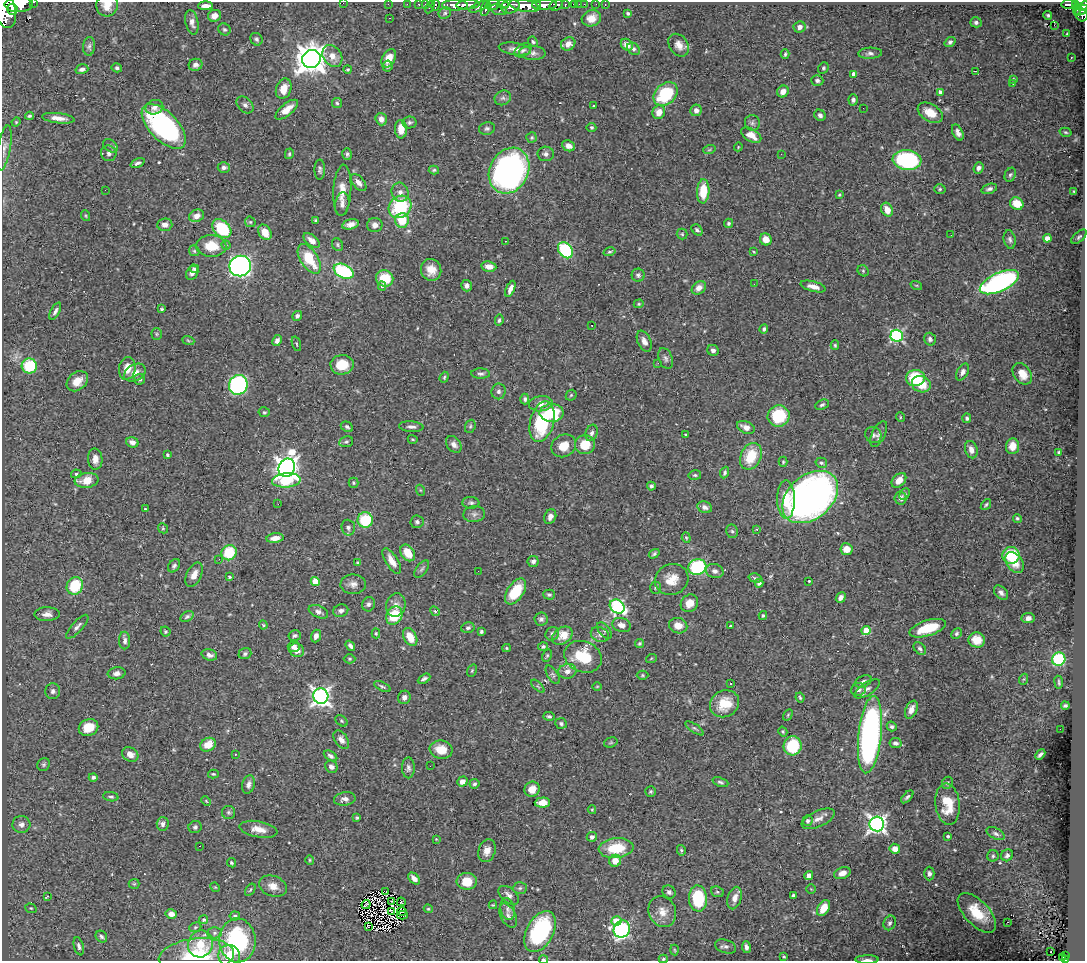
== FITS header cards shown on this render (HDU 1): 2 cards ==
NAXIS1  =                 1083
NAXIS2  =                  959

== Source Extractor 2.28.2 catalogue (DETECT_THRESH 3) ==
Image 1083 x 959 px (HDU 1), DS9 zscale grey, 1 PNG px = 1 image px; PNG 1087 x 963 px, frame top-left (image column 1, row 959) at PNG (2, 2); each listed source drawn as its Kron ellipse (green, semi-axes under 4 px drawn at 4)
Background 0.985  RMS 0.023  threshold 0.0696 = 3 sigma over >= 5 px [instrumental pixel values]
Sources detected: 520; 3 with non-positive FLUX_AUTO (blend fragments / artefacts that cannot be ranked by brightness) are neither listed nor drawn; of the other 517, the 500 brightest by FLUX_AUTO listed and drawn (17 fainter detections omitted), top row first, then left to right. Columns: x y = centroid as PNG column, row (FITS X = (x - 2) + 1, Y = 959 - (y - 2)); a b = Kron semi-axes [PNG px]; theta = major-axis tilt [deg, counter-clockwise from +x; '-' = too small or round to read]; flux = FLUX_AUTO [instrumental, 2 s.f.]
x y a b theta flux
34 2 3 2 - 74
343 3 2 2 - 49
19 4 14 7 1 4400
388 4 2 2 - 15
407 4 2 2 - 19
419 4 3 3 - 51
425 4 2 2 - 19
503 4 6 3 -6 440
574 4 4 3 - 130
579 4 2 2 - 9.4
584 4 2 2 - 15
596 4 2 2 - 12
605 4 3 2 - 17
107 5 11 10 - 17
435 5 6 3 79 80
455 5 13 5 -1 2000
468 5 12 4 4 1900
493 5 7 5 16 930
537 5 5 3 - 760
545 5 12 5 2 1800
556 5 7 5 28 440
565 5 3 3 - 200
1069 5 8 4 -3 410
1076 5 4 3 - 200
205 6 7 4 1 9.3
510 6 9 7 11 1700
524 6 15 6 -10 3700
1083 6 6 4 39 440
430 7 6 3 63 110
479 7 11 4 24 800
486 8 8 3 75 680
4 9 19 11 -73 5600
12 9 5 5 - 1300
1077 9 5 3 - 91
499 10 9 5 -17 480
1081 10 8 3 30 360
445 13 6 5 - 2.8
628 13 4 3 - 2.3
1048 15 4 4 - 2.8
1081 15 7 5 -55 560
214 16 6 5 - 12
389 18 3 2 - 4.5
591 18 10 8 17 14
192 22 12 6 -78 8.6
976 22 6 5 - 3.8
1054 25 3 2 - 2.2
800 27 6 5 - 7.3
224 29 6 5 - 3.1
1067 34 4 3 - 1.5
256 39 6 5 - 3.4
533 42 5 4 - 2.8
950 42 6 4 36 3.7
568 44 7 6 - 9.3
627 45 6 5 - 13
679 45 12 9 -53 12
89 46 9 6 86 4.5
515 49 16 6 -8 9.7
633 49 7 5 -44 4.2
523 50 9 6 31 5.3
532 53 13 7 -4 7.6
870 53 12 5 3 5.8
785 54 4 3 - 2.2
332 56 12 9 -55 16
389 58 10 6 61 17
1071 58 3 2 - 2.5
311 59 9 9 - 2300
195 65 7 6 - 5.8
387 66 5 5 - 2.8
117 68 5 4 - 3.3
823 68 6 5 - 2.4
82 69 6 4 16 5.2
348 69 4 3 - 1.7
975 71 3 2 - 2
854 74 4 4 - 11
1013 79 3 2 - 1.7
817 81 6 5 - 3.5
1013 83 3 2 - 2.4
284 89 10 7 71 19
783 91 6 5 - 11
941 92 4 4 - 9.9
666 94 13 10 43 97
503 98 8 7 - 4.9
853 100 6 4 -86 4.2
337 103 5 5 - 2.5
245 105 10 6 -46 5.1
594 106 3 2 - 1.6
154 107 9 7 21 7.8
863 108 2 2 - 2.3
287 110 13 6 39 18
696 110 6 5 - 7.1
659 112 7 6 - 16
930 113 14 8 -31 22
820 115 6 5 - 5
29 116 4 3 - 2.2
58 118 16 5 -6 13
381 119 6 5 - 8.9
16 122 4 4 - 1.6
409 122 7 6 - 3.2
752 123 8 7 - 4.6
164 126 28 14 -46 290
591 127 5 4 - 2.5
401 129 9 6 -87 20
487 129 8 6 13 4
958 132 8 5 -65 7.1
1065 132 6 4 -16 2.3
751 135 11 6 -31 16
532 137 5 5 - 2.5
110 146 8 5 -38 4.4
569 146 7 5 -23 8.7
738 147 4 3 - 1.4
4 148 23 6 80 9.6
709 150 6 4 19 2.1
109 153 8 7 - 5.8
289 154 5 4 - 2.3
347 154 6 5 - 3.4
546 154 8 7 - 6
781 154 2 2 - 4.3
907 160 14 10 -6 200
138 163 7 4 23 4.4
224 167 6 5 - 4.7
979 168 6 5 - 5.6
320 170 10 5 90 4
434 170 5 4 - 2.4
509 171 24 19 62 470
1010 175 7 5 67 3.3
358 182 10 5 -51 8.1
940 189 5 5 - 2.4
989 189 8 4 17 5.1
105 190 2 2 - 19
342 190 25 9 87 22
703 191 12 6 86 42
1074 191 4 3 - 1.5
400 192 10 8 -66 9.3
839 195 4 3 - 1.9
342 204 12 7 82 7.2
1017 204 7 6 - 27
400 207 12 10 44 97
887 210 7 5 -62 17
86 216 5 3 - 1.7
196 216 8 6 23 10
316 220 3 3 - 1.9
402 220 7 7 - 41
250 222 6 5 - 2.1
729 223 4 4 - 2.8
351 224 8 5 14 8.5
165 225 7 6 - 8.8
375 225 8 7 - 9
222 229 11 7 -43 85
697 230 6 4 -48 3.4
265 232 8 6 -60 20
682 234 5 5 - 2.3
951 235 2 2 - 2.4
1079 237 9 5 41 3.6
1047 238 4 4 - 13
766 239 6 5 - 16
312 240 9 5 -40 11
1010 240 9 6 -77 4.5
505 241 3 2 - 3.2
226 245 4 4 - 1.8
337 245 7 5 -59 2.7
211 246 15 11 -3 36
565 250 9 6 -54 120
194 251 6 5 - 2.5
610 252 6 4 16 2.1
754 252 4 3 - 1.3
309 259 16 8 -57 52
240 266 11 10 - 510
489 266 7 5 -9 13
194 269 4 3 - 2.4
431 270 11 10 - 17
344 271 10 6 -26 140
863 271 6 5 - 2.4
192 273 7 5 60 6.8
638 275 6 6 - 3.8
385 278 9 8 - 44
999 282 21 9 24 390
754 284 2 2 - 3.9
916 285 6 3 -18 1.7
382 286 4 3 - 2.5
467 286 6 5 - 7.5
813 286 13 5 -14 11
699 288 8 6 40 9.8
510 289 8 4 68 8.4
639 304 5 4 - 1.8
161 309 3 3 - 2.4
55 311 9 4 61 5.2
297 316 5 4 - 4.1
499 320 5 4 - 2.7
592 325 2 2 - 1.3
764 329 5 4 - 3.8
157 334 6 5 - 2.2
897 336 6 6 - 240
930 339 6 6 - 4.2
188 340 6 4 -21 2.2
277 341 6 4 63 5.5
644 341 11 6 -65 9.1
296 344 7 3 -72 1.9
835 345 5 4 - 2.2
713 350 6 5 - 5.4
666 359 11 6 -70 5.2
658 363 2 2 - 6.1
342 365 11 10 - 36
29 366 8 7 - 73
127 368 11 8 78 16
962 372 9 5 63 6.3
135 373 11 8 29 11
481 374 9 5 -2 4.2
1022 374 12 8 -55 19
444 377 6 4 69 2.2
915 378 9 8 - 73
140 379 5 5 - 3
77 381 12 9 38 18
921 384 9 8 - 31
238 385 10 9 - 240
498 391 8 7 - 4.8
571 395 6 5 - 2.3
525 399 5 4 - 3.4
541 404 12 7 6 14
822 405 7 4 26 3.4
264 412 5 5 - 2.4
552 413 12 9 0 73
779 416 11 10 - 74
900 417 5 3 - 1.4
967 418 5 4 - 3.4
542 422 21 12 75 110
470 426 7 5 69 2.7
347 427 6 4 -28 4.1
411 427 12 5 -5 6.4
746 427 9 6 -22 12
592 433 8 6 70 5
879 434 14 6 64 7.3
686 435 3 3 - 2
873 435 8 7 - 5.5
413 439 5 3 - 1.7
132 442 6 5 - 7.7
346 442 7 5 11 3
454 444 9 7 -51 7.8
585 445 10 9 - 35
564 446 13 11 32 23
1012 446 8 6 85 16
971 450 9 6 -74 9
1059 452 3 3 - 2.1
167 455 4 3 - 2.8
751 456 14 10 65 48
95 459 10 7 -87 12
783 462 5 4 - 2.3
821 463 6 5 - 2.9
287 468 9 8 - 1200
725 472 6 4 67 3.3
76 474 5 4 - 2.8
695 475 6 5 - 2.8
87 480 12 7 7 28
286 480 14 7 4 77
899 480 8 6 46 17
353 483 5 5 - 2.5
651 486 4 4 - 3.2
420 490 5 3 - 1.6
905 494 6 5 - 2.4
810 497 31 22 40 930
900 498 6 6 - 6.2
786 500 19 9 -89 39
471 503 8 6 -3 3.9
278 504 2 2 - 2.6
986 505 6 3 52 2.3
705 507 7 5 -20 6.1
145 509 3 3 - 1.8
474 514 11 8 8 6.8
550 517 8 5 68 7.9
1017 518 4 4 - 2.3
365 520 8 7 - 70
417 522 6 6 - 4.3
163 528 5 4 - 1.9
348 528 8 7 - 4.7
757 529 3 3 - 1.7
732 531 7 6 - 3.2
275 538 9 4 8 13
686 538 5 4 - 1.9
846 549 6 6 - 16
229 553 8 7 - 54
408 553 9 6 -56 27
654 554 6 4 33 2.8
1011 555 8 8 - 72
219 559 3 2 - 2.6
392 561 14 6 -59 15
533 561 5 5 - 5.1
1015 562 11 7 -53 18
358 563 4 3 - 2.1
174 566 7 5 54 3.6
697 567 9 7 14 140
422 569 10 5 52 4.1
478 571 2 2 - 3.9
715 571 9 7 -20 7
194 575 13 7 65 13
229 577 3 3 - 3.3
755 578 6 4 -15 2.7
672 579 17 15 25 25
809 581 3 3 - 2.4
315 582 4 4 - 27
759 583 4 4 - 4.7
353 584 13 10 2 9.2
75 586 9 8 - 63
656 588 6 5 - 2.9
516 591 15 8 56 54
1001 593 8 5 -45 5.7
549 595 6 5 - 3.4
841 597 6 4 50 7
689 603 9 8 - 18
368 604 7 6 - 5
396 605 12 9 73 10
617 606 8 6 -36 230
341 611 7 6 - 5.1
435 611 5 4 - 1.9
318 612 10 6 -24 6.7
47 614 12 7 1 9.9
763 615 4 3 - 2.2
187 616 7 4 31 3.2
394 616 10 7 60 51
1028 618 6 5 - 7
541 619 6 6 - 4.7
263 625 4 4 - 1.8
622 625 9 7 -18 10
678 626 9 7 -16 18
730 626 3 2 - 1.7
77 627 15 5 47 6.9
468 628 7 5 15 4.2
928 628 19 7 17 51
866 630 5 4 - 50
165 631 5 4 - 2.3
604 631 9 5 -52 4
481 632 3 3 - 2.6
376 633 5 4 - 2
552 634 7 6 - 5.2
956 634 6 4 46 3.1
295 635 6 5 - 3.1
600 635 9 7 -25 6.3
316 636 6 5 - 7.5
562 636 11 8 36 25
410 637 10 6 -61 25
977 640 8 7 - 30
125 641 9 5 -89 6.1
639 643 4 4 - 2
350 646 6 3 -54 4.9
294 647 6 5 - 7.6
543 647 5 4 - 3.1
506 648 4 4 - 1.8
920 649 7 5 -47 4
297 650 7 6 - 14
245 654 6 5 - 3.9
209 655 8 5 -16 5.7
547 655 6 4 63 2.4
583 657 19 15 -23 69
350 659 6 4 0 2
651 659 5 3 - 1.3
1059 659 7 6 - 110
472 671 6 4 69 2.1
567 671 9 7 13 9.2
117 673 9 6 6 6.9
553 675 10 5 -57 4.2
642 675 6 4 0 2.2
424 679 7 4 30 4.2
1024 679 5 3 - 1.6
863 681 9 5 24 4.6
1059 682 6 3 -83 2.2
731 683 3 3 - 3.1
382 686 9 3 -25 3
538 686 8 3 -44 2.2
597 686 5 3 - 1.4
858 689 7 6 - 6.7
867 689 15 6 33 7.3
53 691 8 7 - 5.5
321 696 8 7 - 630
404 697 7 6 - 6.5
800 697 5 3 - 2.1
725 704 15 13 31 42
1065 706 4 3 - 3
911 710 9 5 66 10
788 715 6 4 60 2
549 716 6 4 -13 3.3
341 721 7 5 -42 2.6
561 723 6 5 - 3.5
892 726 5 4 - 3.4
88 728 10 8 21 30
694 728 11 4 -35 3.3
1060 729 2 2 - 5.9
783 732 5 4 - 2.2
870 735 39 11 84 500
341 740 10 6 -55 8
611 742 7 5 17 2.2
895 743 6 5 - 5.8
208 745 8 6 31 21
793 746 9 9 - 68
441 750 11 9 -9 24
130 754 8 7 - 11
235 754 3 3 - 1.8
1040 754 6 3 45 4
331 756 7 4 -32 4.5
44 764 7 6 - 3.2
430 766 2 2 - 3.5
331 767 6 5 - 7.6
408 768 10 6 -89 5.3
213 774 5 4 - 1.8
93 777 4 4 - 4.2
462 782 5 5 - 10
720 782 8 4 -20 3.4
947 783 6 5 - 3.3
249 784 9 6 74 6.7
474 784 5 5 - 3.5
532 789 8 7 - 15
651 791 5 5 - 2.7
111 797 7 4 -6 3.3
907 797 8 4 47 3.7
345 799 11 6 9 7.6
206 801 5 3 - 1.3
542 803 7 5 3 16
948 804 21 12 -84 42
592 810 4 4 - 1.4
228 812 6 6 - 3.4
357 818 4 3 - 2.3
818 819 18 8 24 12
808 821 5 5 - 5.3
21 824 9 8 - 8.5
163 824 7 6 - 6.3
877 824 7 7 - 660
195 827 6 6 - 4.1
259 829 19 8 -10 17
996 834 10 5 -28 4.4
948 836 3 3 - 2.9
592 837 5 5 - 4.9
436 839 4 4 - 1.3
199 846 3 2 - 7.5
616 848 17 10 5 53
895 849 5 5 - 15
681 850 5 4 - 2.2
487 851 12 8 72 12
1007 855 6 5 - 4.2
993 856 5 5 - 2.8
310 860 5 4 - 1.8
615 861 6 6 - 17
231 863 5 4 - 2.4
842 873 8 5 21 12
929 874 7 5 -90 4.7
809 875 4 4 - 9
414 878 7 4 -44 9.8
467 881 10 8 -3 33
134 884 5 5 - 1.7
273 886 14 10 -19 16
215 887 5 4 - 1.7
520 888 7 5 3 3.3
811 889 5 5 - 2
250 890 7 3 55 2
386 891 3 2 - 610
669 892 7 6 - 4.9
717 892 6 5 - 2.5
509 895 12 7 -40 7.6
48 896 3 3 - 22
794 896 4 4 - 7.2
698 898 13 9 -85 82
735 898 11 7 74 12
391 902 4 2 - 1.4
401 902 4 3 - 4.3
366 904 5 2 - 1.3
493 905 4 3 - 1.6
31 908 6 4 -20 2
824 908 9 5 59 23
428 909 4 4 - 1.6
508 909 11 7 -76 6.9
402 911 5 2 - 1.3
392 912 3 2 - 2.5
662 912 16 13 -64 18
977 913 25 12 -47 48
171 914 5 5 - 9.9
402 915 5 2 - 1.9
235 916 5 4 - 2.9
508 916 13 7 -64 7.1
204 920 4 4 - 3.7
616 921 5 4 - 35
1007 922 3 2 - 7.1
890 923 7 6 - 4.9
195 927 6 4 21 2.3
368 927 3 2 - 7
622 929 9 8 - 290
540 932 22 13 62 160
215 933 7 5 2 3.9
101 937 6 5 - 3.7
237 940 22 18 -86 160
200 944 13 12 - 35
79 946 9 5 -75 4.9
726 946 11 6 -19 5.2
746 947 6 4 -79 6
675 950 5 3 - 1.6
1051 952 2 2 - 3.1
1066 955 3 3 - 28
196 956 38 18 6 86
229 956 11 11 - 26
784 957 4 3 - 1.9
1063 958 3 3 - 38
543 959 4 3 - 2.5
663 959 4 3 - 2.1
867 960 12 3 0 4.9
1065 960 3 2 - 47
At the frame edge (FLAGS 8, measured only in part): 11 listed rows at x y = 34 2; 343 3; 19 4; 107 5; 1083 6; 4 9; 196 956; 543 959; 663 959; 867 960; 1065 960
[17 fainter detections neither listed nor drawn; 3 non-positive-flux detections neither listed nor drawn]